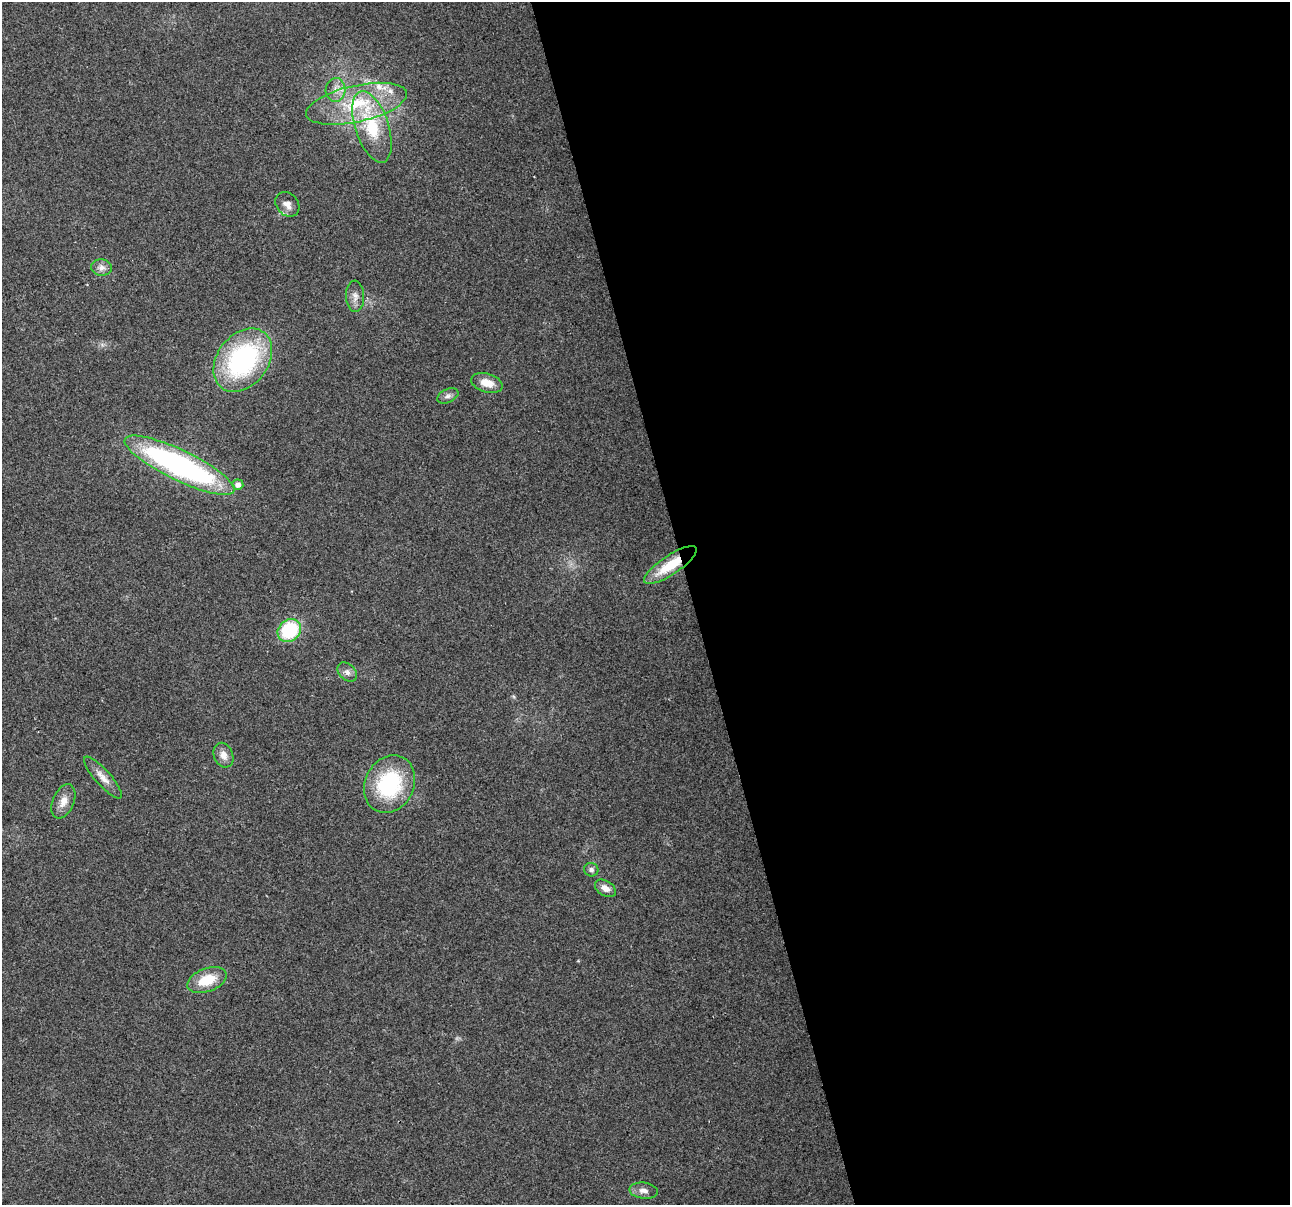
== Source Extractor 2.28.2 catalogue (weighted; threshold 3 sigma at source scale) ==
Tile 8 of 4 x 4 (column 4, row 2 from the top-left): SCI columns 3863-5150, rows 2500-3702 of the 5150 x 4949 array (HDU 1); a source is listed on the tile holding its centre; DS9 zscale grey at full resolution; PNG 1292 x 1207 px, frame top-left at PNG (2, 2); each listed source drawn as its Kron ellipse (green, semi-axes under 4 px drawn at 4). Shown black and unused: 46% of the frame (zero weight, under 2 of 3 exposures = <1% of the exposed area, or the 3 px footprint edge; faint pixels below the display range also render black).
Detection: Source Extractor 2.28.2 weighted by HDU 2 'WHT'; one run over the whole footprint, this tile lists its part. Background 0.0568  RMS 0.0076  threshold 0.0341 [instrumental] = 3 sigma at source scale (4.5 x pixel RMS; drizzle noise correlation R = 1.50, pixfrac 1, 0.0396/0.0396 arcsec/px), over >= 5 px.
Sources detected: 24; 2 inside a brighter listed object's ellipse — not listed separately; the other 22 listed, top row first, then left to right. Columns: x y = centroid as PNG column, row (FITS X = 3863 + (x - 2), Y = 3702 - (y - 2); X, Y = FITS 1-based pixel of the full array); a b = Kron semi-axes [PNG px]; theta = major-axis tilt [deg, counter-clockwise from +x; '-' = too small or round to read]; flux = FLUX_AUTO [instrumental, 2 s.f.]
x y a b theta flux
335 90 12 10 86 6.2
356 104 52 18 12 51
372 127 37 16 -72 39
287 204 13 10 -48 5.9
101 267 10 8 -2 4.1
355 296 15 9 -87 5.2
243 360 35 25 52 120
487 383 16 9 -17 9.9
448 396 11 6 25 2.9
179 465 60 15 -26 210
238 485 5 5 - 4.4
670 565 31 9 34 27
289 630 13 10 39 49
347 672 11 7 -44 3.7
223 755 13 9 -69 6
103 778 27 8 -48 7.4
390 784 30 24 65 69
63 801 18 10 67 7.8
591 870 7 6 - 2.4
605 888 11 7 -32 5.7
207 980 20 11 21 20
644 1191 14 8 -6 4.6
Overlapping masked pixels (flux is a lower limit): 1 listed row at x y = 670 565